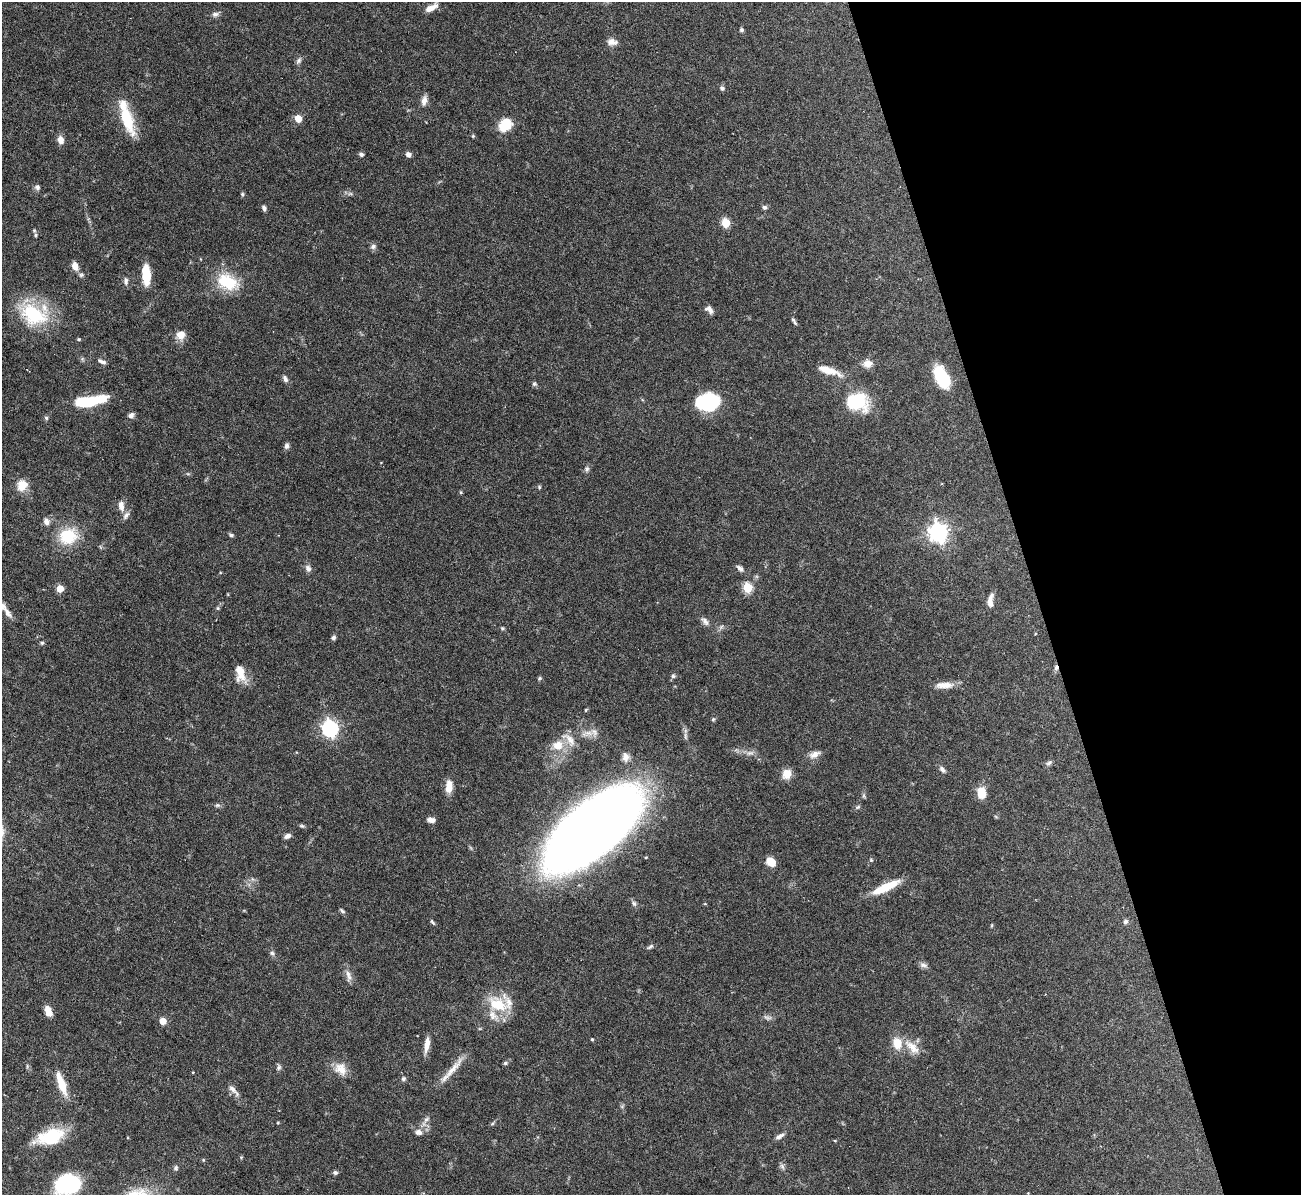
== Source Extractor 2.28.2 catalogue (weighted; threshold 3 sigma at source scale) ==
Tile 12 of 4 x 4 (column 4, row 3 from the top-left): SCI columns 3899-5197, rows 1338-2530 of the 5198 x 5182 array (HDU 1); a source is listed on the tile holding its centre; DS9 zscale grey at full resolution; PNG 1303 x 1197 px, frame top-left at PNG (2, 2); no overlay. Shown black and unused: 20% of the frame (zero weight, under 3 of 6 exposures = <1% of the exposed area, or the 3 px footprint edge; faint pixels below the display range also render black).
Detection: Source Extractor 2.28.2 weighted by HDU 2 'WHT'; one run over the whole footprint, this tile lists its part. Background 0.0886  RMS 0.0033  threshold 0.0136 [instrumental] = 3 sigma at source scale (4.09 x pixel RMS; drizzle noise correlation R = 1.36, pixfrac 0.8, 0.05/0.05 arcsec/px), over >= 5 px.
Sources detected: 136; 2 inside a brighter object's white glare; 1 cosmic-ray / hot-pixel residue — not listed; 7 inside a brighter listed object's ellipse — not listed separately; the other 126 listed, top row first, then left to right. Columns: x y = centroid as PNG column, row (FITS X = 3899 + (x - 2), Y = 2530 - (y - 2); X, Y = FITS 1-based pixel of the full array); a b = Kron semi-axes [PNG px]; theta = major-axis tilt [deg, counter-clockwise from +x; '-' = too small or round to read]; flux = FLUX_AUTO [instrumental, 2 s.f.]
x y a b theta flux
431 8 15 6 27 2.8
215 14 9 6 9 1.1
741 30 5 5 - 0.54
611 41 11 9 47 1.7
298 61 10 6 58 0.91
722 88 6 5 - 0.84
424 100 13 7 79 1.8
127 117 41 10 -73 12
298 118 5 5 - 6.4
505 125 17 13 42 5.9
473 136 5 4 - 0.35
61 140 10 7 -80 1.9
361 154 6 5 - 0.75
408 154 5 5 - 1.4
37 187 7 6 - 0.85
242 194 5 5 - 0.51
350 194 7 4 0 0.61
764 207 6 6 - 0.73
264 208 7 5 -68 0.75
726 223 5 5 - 14
34 230 5 4 - 0.39
36 235 5 5 - 0.44
373 246 8 7 - 0.88
75 266 9 6 -69 2.8
146 275 19 8 -87 8.6
126 281 11 6 -90 1
228 282 30 19 -27 11
709 310 11 6 -47 1.4
33 314 40 25 -34 20
795 323 8 4 -46 0.64
181 335 11 10 - 3
79 339 5 4 - 0.36
101 361 12 5 -20 1.1
868 364 12 10 2 2.4
828 370 28 7 -19 5.1
942 377 22 11 -62 14
285 379 10 6 -62 0.95
534 384 6 6 - 0.56
86 402 21 10 5 14
857 402 21 17 -7 17
711 404 22 18 -29 18
131 415 8 6 46 1.1
46 418 6 4 -67 0.54
286 446 8 6 76 0.91
587 469 7 5 24 0.72
22 485 15 13 64 3.9
539 487 5 4 - 0.4
461 492 5 3 - 0.32
121 506 14 8 -80 1.9
46 521 9 7 -59 1.5
938 532 8 7 - 150
231 535 7 5 -21 0.57
68 536 20 17 22 12
308 568 9 7 -59 1.2
740 569 10 6 -39 1.1
747 587 5 5 - 17
60 588 5 5 - 5.7
990 601 16 6 84 2.2
218 608 6 4 -90 0.41
7 613 18 7 -55 1.9
705 621 12 7 -46 1.3
721 627 7 4 55 0.62
502 628 5 4 - 0.41
333 638 6 5 - 0.72
42 643 5 5 - 0.52
240 674 22 11 -74 4.6
673 676 6 5 - 0.64
540 678 6 5 - 0.42
945 685 23 7 2 3.4
586 710 5 4 - 0.33
713 719 5 4 - 0.42
330 728 7 6 - 95
587 733 18 8 11 2.7
558 745 14 13 - 5.1
814 754 15 8 22 2
625 757 12 9 -88 1.9
1049 763 9 5 37 0.76
942 769 10 5 -46 1
787 774 10 9 - 4
449 786 15 8 85 3.5
981 793 13 9 -82 4.7
864 795 6 4 72 0.48
217 805 7 5 19 0.6
858 807 7 4 45 0.46
431 820 9 5 -2 1.5
302 826 7 4 -7 0.49
592 830 78 33 40 580
287 836 8 6 29 1
871 860 5 3 - 0.31
771 862 9 7 -42 4.4
252 879 7 4 -71 0.53
886 887 33 8 25 8.3
634 903 8 5 -62 0.75
342 911 8 4 -39 0.58
1125 921 7 6 - 0.78
432 922 9 4 -55 0.52
650 947 10 4 34 0.64
272 953 6 6 - 0.63
923 965 10 7 -8 1.1
348 975 18 7 -76 1.8
498 1005 29 22 -21 11
48 1011 12 6 -66 2.9
767 1018 12 5 -21 0.94
163 1021 5 5 - 4.1
592 1039 4 3 - 0.37
897 1043 14 11 -80 4.7
427 1045 18 6 81 2.9
912 1047 26 10 -42 4.4
505 1063 6 5 - 0.5
279 1067 8 6 66 0.75
340 1069 18 14 -39 4.1
452 1070 41 7 50 4.5
403 1079 6 5 - 0.69
61 1083 29 8 -71 6.1
232 1089 14 7 -47 1.7
426 1119 8 5 44 1
492 1124 6 4 20 0.4
418 1132 9 7 -17 1.6
779 1136 12 5 28 1.2
50 1137 32 16 16 14
835 1140 5 3 - 0.26
203 1160 5 3 - 0.27
782 1166 9 4 -55 0.78
176 1168 7 6 - 0.7
335 1173 6 6 - 0.68
68 1184 27 19 10 24
Isophote crosses this tile's border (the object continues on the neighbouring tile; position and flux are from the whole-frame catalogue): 1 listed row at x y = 68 1184